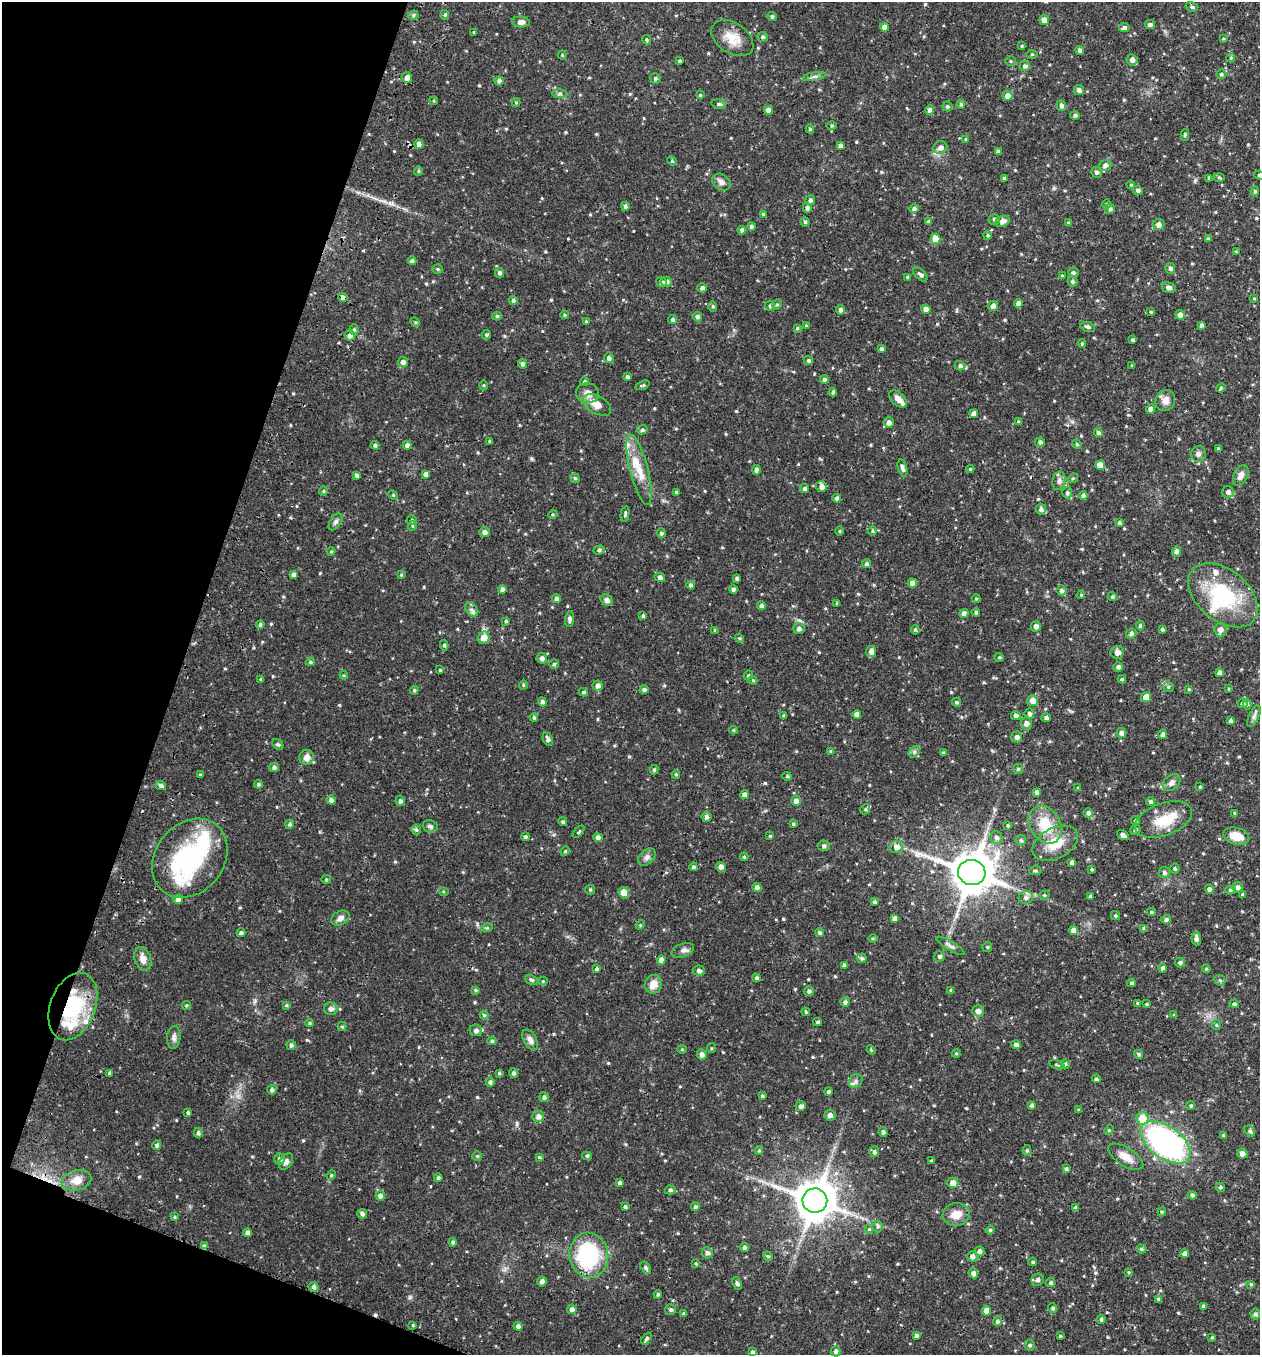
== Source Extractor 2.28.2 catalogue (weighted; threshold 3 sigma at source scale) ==
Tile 9 of 4 x 4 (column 1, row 3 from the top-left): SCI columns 190-1447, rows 1383-2735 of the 5540 x 5467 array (HDU 1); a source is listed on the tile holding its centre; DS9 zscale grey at full resolution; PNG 1262 x 1357 px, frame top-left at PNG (2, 2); each listed source drawn as its Kron ellipse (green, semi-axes under 4 px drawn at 4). Shown black and unused: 17% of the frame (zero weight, under 2 of 3 exposures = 3% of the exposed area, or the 3 px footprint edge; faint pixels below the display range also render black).
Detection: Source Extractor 2.28.2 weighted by HDU 2 'WHT'; one run over the whole footprint, this tile lists its part. Background 0.0611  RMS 0.0077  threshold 0.0348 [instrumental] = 3 sigma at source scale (4.5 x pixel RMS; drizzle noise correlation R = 1.50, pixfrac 1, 0.05/0.05 arcsec/px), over >= 5 px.
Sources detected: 600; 2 inside a brighter object's white glare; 3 cosmic-ray / hot-pixel residue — neither listed nor drawn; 11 inside a brighter listed object's ellipse — not listed separately; of the other 584, all 500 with FLUX_AUTO >= 0.783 (the completeness limit of this list) listed and drawn (84 fainter detections not listed), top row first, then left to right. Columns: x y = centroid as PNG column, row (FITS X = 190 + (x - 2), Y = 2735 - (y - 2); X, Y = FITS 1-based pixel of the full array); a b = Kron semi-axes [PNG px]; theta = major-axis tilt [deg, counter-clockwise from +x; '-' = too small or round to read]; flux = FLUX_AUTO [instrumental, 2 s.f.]
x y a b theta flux
1192 7 6 4 -17 1.3
413 15 5 4 - 1.4
445 15 5 4 - 1.2
772 16 4 4 - 1.5
1044 20 5 4 - 5.7
521 22 9 5 -3 3.9
1150 25 5 4 - 2
884 27 4 4 - 3.7
1124 28 5 4 - 2.3
474 32 4 3 - 0.88
763 37 5 5 - 1.5
732 38 23 15 -34 13
1223 39 4 3 - 0.84
647 40 5 4 - 1.3
1022 46 4 3 - 0.92
1080 50 4 4 - 2.3
1032 54 5 3 - 0.81
562 55 4 4 - 0.82
1231 58 4 4 - 0.97
1132 60 5 5 - 3.3
680 61 3 3 - 0.95
1010 61 5 4 - 1
1025 66 5 5 - 1.9
1221 74 5 4 - 1.4
814 77 11 4 9 2.3
407 78 5 5 - 4.5
655 78 5 5 - 1.4
499 81 4 4 - 2.7
1079 90 5 5 - 2.4
560 94 7 4 0 1.4
700 95 4 4 - 0.86
1007 96 5 5 - 5
434 101 4 3 - 0.82
516 103 4 4 - 0.87
719 104 7 4 -9 1.4
961 104 4 4 - 1.2
947 106 5 5 - 1.3
1061 106 5 4 - 2.3
768 110 5 4 - 3.5
929 110 5 4 - 2.6
1075 115 5 4 - 1.6
832 125 5 3 - 0.85
810 129 4 4 - 1.1
1185 135 5 4 - 1.1
966 139 4 3 - 0.91
419 144 4 4 - 4.5
840 146 4 4 - 2.5
940 147 7 6 - 3.5
998 152 4 3 - 2.3
672 161 5 4 - 0.9
1105 165 6 5 - 2.5
418 171 5 4 - 0.99
1096 172 5 5 - 1.4
1259 175 5 3 - 1.1
1219 177 6 4 -2 1
1004 178 4 3 - 1.6
1209 178 4 3 - 1.2
721 182 10 7 -36 3.7
1131 185 4 3 - 0.85
1138 190 5 4 - 2.2
1255 191 5 4 - 1.3
810 200 5 4 - 2.4
1106 204 5 3 - 0.8
625 206 4 4 - 1.8
807 208 5 4 - 2.1
914 209 5 4 - 1.8
1110 209 5 5 - 1.9
763 214 4 3 - 1
994 219 5 5 - 1.7
1002 221 7 5 25 3.9
805 222 4 4 - 1.4
928 222 4 4 - 1.4
1068 223 4 4 - 1
1158 224 6 5 - 3.2
751 226 4 4 - 1.9
742 230 4 4 - 2
988 235 4 4 - 1.1
936 239 5 5 - 13
1208 239 4 3 - 1.4
1236 252 4 3 - 0.94
412 261 4 4 - 1.7
1170 268 5 5 - 2.1
437 269 5 4 - 1.1
499 273 5 4 - 2.1
1073 273 5 5 - 1.4
920 274 9 5 -44 1.9
1062 276 4 3 - 0.97
908 277 4 3 - 0.95
1072 281 5 5 - 1.6
661 282 5 4 - 3
667 282 5 5 - 2.1
702 288 4 4 - 2.3
1169 288 7 5 -15 2.9
343 297 4 3 - 4.8
1254 298 4 3 - 0.82
513 300 4 4 - 1.7
1018 303 4 4 - 2.5
777 305 5 4 - 1
713 306 5 4 - 1
770 306 5 4 - 1.5
993 306 5 5 - 2.9
926 309 4 4 - 3.6
840 310 4 4 - 2.6
1151 312 4 4 - 0.92
564 315 4 3 - 1
1180 315 5 4 - 4.5
497 316 5 4 - 1.2
697 317 5 4 - 1.9
673 320 4 4 - 2
586 321 3 3 - 0.93
415 322 5 4 - 0.88
1201 325 4 3 - 1.9
806 326 4 3 - 0.88
1088 327 7 4 -17 1.9
797 328 4 4 - 1
354 329 5 4 - 1.1
350 335 5 5 - 3.4
486 335 5 4 - 1.4
1132 340 3 3 - 1.4
1082 344 4 3 - 0.95
881 349 4 3 - 1.6
609 358 5 5 - 2.3
808 361 5 4 - 1.7
403 362 5 5 - 2.8
522 364 5 4 - 1.7
1132 365 4 3 - 0.84
960 366 5 4 - 2
627 377 4 4 - 1.6
824 379 4 4 - 1.8
585 382 4 4 - 1.2
483 385 5 3 - 0.84
643 385 7 3 18 1.1
1221 388 5 4 - 1
833 392 4 4 - 1.5
588 393 11 10 - 6.2
898 399 10 6 -44 4.2
1165 400 11 9 59 5.4
597 405 15 9 -30 8.7
1151 409 4 4 - 3.6
974 414 4 4 - 3.9
1018 422 4 4 - 0.92
889 423 5 5 - 3.2
642 430 5 4 - 1.8
1098 432 4 4 - 1.5
490 441 4 3 - 0.92
1040 442 5 5 - 1.7
1077 444 5 4 - 0.88
375 445 4 4 - 1.7
407 445 4 4 - 2.8
1218 449 4 3 - 1.3
1198 454 8 7 - 2.4
1100 465 5 4 - 5.5
902 468 9 4 -75 2.3
970 469 4 4 - 0.85
639 470 36 9 -76 15
756 470 5 4 - 2.6
426 474 4 4 - 3
356 475 4 4 - 1.8
1241 475 11 7 63 4.7
575 478 4 4 - 1.1
1073 478 5 4 - 0.89
1059 481 9 6 82 2.9
821 486 5 5 - 3.5
805 488 4 4 - 1.6
323 491 5 4 - 0.92
676 492 4 4 - 1.3
1228 492 6 5 - 3.3
1067 493 5 5 - 1.6
393 495 5 4 - 0.89
1083 495 4 4 - 1.6
837 498 4 4 - 2
1041 509 5 5 - 2.1
553 514 5 3 - 0.83
625 514 8 3 78 1.3
412 520 5 4 - 1
336 522 9 5 57 1.9
1119 523 4 4 - 1.6
412 526 5 4 - 0.92
840 531 4 3 - 0.79
873 531 4 3 - 0.81
485 532 5 5 - 3
661 533 5 4 - 1.4
599 550 6 4 19 1.8
331 551 4 4 - 0.84
1177 551 5 4 - 2.1
867 564 4 4 - 1.7
293 575 4 4 - 2.3
401 575 4 3 - 0.78
660 577 5 4 - 2.3
737 578 4 4 - 1.8
912 583 5 4 - 3.3
690 585 4 4 - 2.2
502 589 4 4 - 2.7
733 590 4 4 - 2.5
1061 590 5 5 - 2.1
1081 595 4 3 - 0.79
1223 595 40 25 -40 59
1112 597 4 4 - 1.1
976 598 4 4 - 0.91
556 599 4 4 - 2.3
607 600 6 5 - 3.2
837 603 4 3 - 0.78
761 606 4 4 - 2.4
472 609 8 5 -46 2.3
976 612 4 4 - 1.4
964 613 4 4 - 3.6
643 616 4 4 - 1.7
569 619 8 4 85 2.5
506 621 4 3 - 1
260 625 4 4 - 1.8
1036 626 5 5 - 2.9
1140 626 4 4 - 1.5
799 629 6 5 - 2.7
1162 629 3 3 - 1.5
715 630 4 3 - 1.2
915 630 5 4 - 1.1
1220 630 6 6 - 3.9
1131 633 5 4 - 2
484 638 6 5 - 8.8
739 638 5 4 - 0.83
444 645 5 4 - 1.3
871 651 5 5 - 3.5
1117 652 6 6 - 4.2
999 657 5 4 - 0.88
542 658 5 5 - 2.7
310 662 4 3 - 1.1
554 664 4 4 - 1
1118 667 5 4 - 2.1
440 670 4 4 - 0.87
1219 673 4 4 - 3
344 675 4 4 - 0.81
748 675 5 4 - 1
260 679 3 3 - 0.92
1122 679 4 4 - 1.2
753 680 4 3 - 0.83
523 685 4 4 - 0.94
598 686 5 5 - 2.6
1168 687 5 5 - 1.2
1189 689 4 3 - 0.88
1228 689 4 3 - 0.79
414 690 4 4 - 1.1
644 690 4 4 - 1.7
583 692 4 3 - 1.3
1146 697 5 5 - 9.2
1033 701 5 5 - 6.2
542 702 4 4 - 2.3
956 702 4 4 - 1.4
1242 703 5 5 - 1.5
1247 704 5 4 - 1.7
857 714 4 4 - 4.1
1029 714 5 5 - 2.2
784 716 4 3 - 1.3
1016 716 5 4 - 3
1254 716 11 5 64 2.6
534 717 4 3 - 1.2
1046 718 5 4 - 2.3
1231 721 4 3 - 2.9
1026 723 6 5 - 3.7
733 730 4 4 - 0.8
1121 733 5 5 - 2.4
1162 734 4 4 - 2.1
1017 737 5 5 - 3
548 739 7 4 -64 2.2
278 744 6 4 -46 1.3
831 751 4 3 - 0.9
914 752 6 5 - 1.6
943 753 4 4 - 1.5
307 757 7 7 - 5
274 767 5 4 - 2.2
1018 769 5 5 - 1.3
654 770 5 4 - 1.2
676 774 4 3 - 1
200 775 4 3 - 0.94
787 776 5 4 - 0.89
1172 783 10 7 40 3.4
258 784 4 4 - 1.4
161 785 5 4 - 2.2
1200 787 3 3 - 0.87
1078 788 4 3 - 0.94
1036 792 4 4 - 2.1
744 795 4 4 - 3.4
331 800 4 4 - 2.8
400 801 5 4 - 1.9
796 801 5 5 - 3.4
1150 802 4 4 - 2
865 809 5 4 - 1.2
1088 813 5 5 - 2.3
1234 813 4 3 - 0.86
706 817 5 5 - 2.2
1136 820 5 4 - 1.4
1163 820 30 16 20 20
563 822 4 4 - 1.4
290 824 4 4 - 1.7
793 824 3 3 - 0.98
1008 825 4 4 - 1
1045 825 20 15 -60 22
430 826 7 6 - 1.8
416 830 5 4 - 1.3
1135 830 5 4 - 1.5
579 832 7 4 45 1.1
1123 835 6 4 -33 2.6
770 836 3 3 - 1.1
1236 836 13 8 -15 12
525 837 4 4 - 1.3
598 837 5 4 - 2.2
996 838 6 6 - 2.4
1021 840 5 5 - 1.5
1055 843 24 15 27 18
824 846 5 5 - 1.8
896 847 6 6 - 3.7
565 851 5 4 - 0.83
647 857 10 7 44 2.9
744 857 4 3 - 0.85
190 858 42 34 51 90
1072 863 4 4 - 3.4
693 867 4 4 - 1.5
721 867 5 4 - 3.6
1175 868 5 5 - 1.2
1092 869 3 3 - 1.1
1035 871 6 4 4 1.1
972 872 14 12 -17 2300
1164 872 5 5 - 1.7
326 879 5 4 - 0.83
757 887 4 4 - 3.3
1237 887 5 5 - 2.7
1209 889 5 4 - 2.3
590 890 5 4 - 0.9
1230 890 5 4 - 1.3
443 892 5 3 - 0.82
624 892 5 5 - 10
1242 894 4 4 - 1.2
1044 895 5 4 - 1
1090 896 3 3 - 1.6
1026 898 7 6 - 2.6
178 899 4 4 - 3
875 902 4 3 - 1.3
1151 912 4 4 - 1.1
1115 916 4 4 - 1.1
340 918 10 6 26 3.5
894 918 4 4 - 2.4
1166 919 5 4 - 1.5
640 925 5 4 - 0.81
487 928 6 4 17 0.98
1144 929 4 4 - 2.3
1074 930 5 4 - 4.5
241 933 4 4 - 2.1
820 933 4 4 - 1.6
1196 938 7 4 -86 2.8
873 939 4 3 - 0.87
950 946 16 4 -31 2.4
987 947 5 5 - 0.92
683 950 12 6 20 3.1
939 956 5 5 - 1.7
862 958 5 5 - 1.7
143 959 12 8 -72 5.5
661 960 5 4 - 3.4
1180 963 5 5 - 1.6
844 965 4 4 - 2.1
1162 968 4 4 - 1.9
597 969 4 3 - 1.4
1206 969 4 4 - 0.92
699 970 6 5 - 2.2
757 978 4 4 - 1.7
531 980 7 4 -27 1.4
1220 980 6 5 - 1.3
543 981 4 4 - 0.87
1131 983 4 3 - 1.3
653 984 9 8 - 7.1
476 990 4 3 - 0.97
809 991 5 5 - 1.7
951 991 4 3 - 1.5
845 1002 4 4 - 2.1
1138 1003 4 4 - 1.4
1147 1004 4 3 - 0.9
1234 1004 5 4 - 1.5
186 1005 4 3 - 0.87
286 1005 3 3 - 0.88
73 1006 35 22 69 56
331 1009 7 6 - 2.5
978 1011 5 5 - 4.2
806 1012 4 3 - 1
484 1015 4 4 - 1.1
1174 1015 4 4 - 1
817 1022 4 3 - 1.3
310 1023 4 3 - 1
1216 1025 5 4 - 0.93
342 1027 4 4 - 1
476 1030 6 6 - 2.8
174 1037 11 6 85 2.9
530 1040 11 6 -60 3.6
492 1041 4 4 - 1.3
291 1045 5 4 - 1.8
1016 1045 5 4 - 2.2
711 1048 5 4 - 0.95
682 1049 4 4 - 0.83
871 1050 5 4 - 0.87
956 1053 4 4 - 0.99
702 1054 5 5 - 2.9
1139 1054 4 4 - 1.4
1065 1064 4 4 - 0.97
1057 1065 8 3 -16 0.95
109 1073 4 3 - 1
499 1073 3 3 - 0.98
514 1073 5 4 - 1.9
1096 1079 4 4 - 1.3
856 1081 7 6 - 2.2
490 1082 5 4 - 1.8
272 1090 5 4 - 1.9
828 1092 4 4 - 1.7
762 1096 4 3 - 1
544 1097 5 5 - 1.9
1032 1105 4 4 - 1.6
1191 1105 4 4 - 1.1
801 1106 5 5 - 2.3
1078 1110 4 3 - 0.99
188 1113 4 3 - 1.4
830 1115 5 5 - 2.8
538 1116 5 5 - 3.4
1142 1118 6 6 - 15
1109 1130 5 4 - 0.85
1250 1131 6 5 - 1.7
883 1132 5 4 - 2.2
198 1133 5 4 - 1.8
1223 1135 4 4 - 1.2
1165 1142 29 16 -36 200
157 1145 5 4 - 1.9
1027 1150 5 4 - 1.1
759 1151 4 4 - 0.86
874 1152 5 5 - 1.9
1242 1154 5 5 - 3.6
477 1156 5 4 - 0.93
587 1156 5 4 - 1.1
539 1157 3 3 - 0.9
1126 1157 20 9 -33 8.3
280 1159 5 5 - 2.1
931 1161 3 3 - 1.1
286 1162 9 6 56 2.9
1066 1169 4 4 - 1.4
331 1175 5 4 - 1
438 1178 4 4 - 1.7
77 1180 15 10 13 8
619 1183 4 4 - 1.5
953 1183 5 5 - 5.1
1220 1187 5 4 - 1.3
670 1190 5 4 - 1.5
1192 1195 5 4 - 1.7
380 1196 5 5 - 2.9
815 1200 12 12 - 2100
625 1207 4 3 - 1.2
695 1207 4 4 - 1.4
1075 1208 4 4 - 1.7
1162 1212 4 4 - 0.88
362 1214 5 4 - 2.4
956 1214 13 11 9 8.3
174 1217 4 3 - 0.81
878 1226 6 5 - 1.5
869 1229 4 4 - 0.78
990 1230 4 4 - 1.2
247 1233 4 4 - 3.1
453 1242 4 4 - 1.7
204 1246 4 4 - 2.2
744 1248 4 4 - 2.5
1141 1249 5 4 - 1.4
980 1251 5 5 - 3.3
707 1253 6 5 - 2.4
1185 1254 4 4 - 3.4
589 1255 22 19 -79 70
768 1256 5 4 - 0.93
972 1256 5 5 - 2.9
1033 1262 4 3 - 1.2
696 1264 4 3 - 0.92
646 1268 7 4 -57 1.8
1128 1272 4 4 - 0.81
973 1273 5 4 - 3.3
1038 1280 6 6 - 2.5
542 1282 5 5 - 2.8
737 1283 6 4 -66 1.6
1051 1283 4 4 - 1.9
1251 1284 4 4 - 1
314 1287 5 5 - 2
658 1294 4 3 - 1.3
1159 1299 4 4 - 1.8
1203 1306 4 3 - 1.6
1053 1308 5 4 - 1.5
572 1309 4 4 - 3.4
670 1309 5 5 - 1.5
986 1311 5 4 - 5.2
684 1313 3 3 - 1
1255 1314 5 5 - 1.8
1101 1319 4 4 - 1.4
997 1321 5 4 - 1.9
413 1325 4 3 - 0.81
518 1326 4 4 - 2.4
916 1335 4 3 - 1.7
1060 1336 3 3 - 0.81
1212 1337 4 4 - 1
647 1339 6 4 55 1.5
1030 1345 5 5 - 1.6
836 1351 5 4 - 2.2
752 1352 4 4 - 1.8
Overlapping masked pixels (flux is a lower limit): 3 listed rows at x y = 343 297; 73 1006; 204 1246
Isophote crosses this tile's border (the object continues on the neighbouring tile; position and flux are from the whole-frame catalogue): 1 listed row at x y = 1259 175